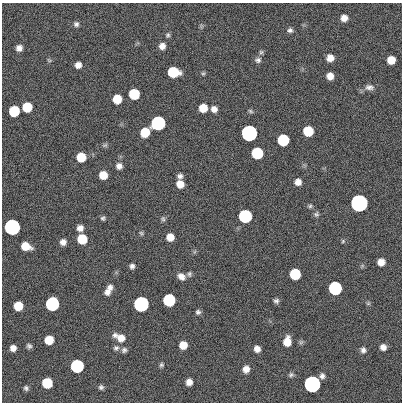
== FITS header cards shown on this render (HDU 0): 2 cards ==
NAXIS1  =                  400
NAXIS2  =                  400

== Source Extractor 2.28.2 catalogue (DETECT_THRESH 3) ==
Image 400 x 400 px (HDU 0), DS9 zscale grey, 1 PNG px = 1 image px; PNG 404 x 404 px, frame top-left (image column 1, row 400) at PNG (2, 3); no overlay
Background 1.03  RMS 34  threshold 101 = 3 sigma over >= 5 px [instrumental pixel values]
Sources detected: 87; all 87 listed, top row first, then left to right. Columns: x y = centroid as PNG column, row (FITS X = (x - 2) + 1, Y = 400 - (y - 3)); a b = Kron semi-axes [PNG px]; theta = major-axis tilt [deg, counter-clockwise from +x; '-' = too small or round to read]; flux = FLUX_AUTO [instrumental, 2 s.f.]
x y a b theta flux
344 18 6 6 - 1.6e+04
76 24 7 6 - 6.3e+03
290 30 7 6 - 6.3e+03
168 35 6 5 - 4.3e+03
162 46 7 7 - 1.4e+04
19 48 6 6 - 1.2e+04
261 52 6 5 - 3.9e+03
330 58 6 6 - 1.9e+04
49 60 7 3 -37 2.7e+03
258 60 9 7 17 7.3e+03
391 60 7 6 - 3.2e+04
78 65 6 6 - 1.3e+04
173 72 8 7 - 1.2e+05
203 73 5 5 - 3.3e+03
330 76 6 6 - 1.9e+04
369 87 12 8 -4 1.1e+04
134 94 7 7 - 1.2e+05
117 99 7 7 - 4.7e+04
27 107 7 7 - 7.2e+04
203 108 7 6 - 3.9e+04
214 109 7 6 - 1.3e+04
14 111 7 7 - 1.2e+05
250 111 7 4 -28 3.6e+03
158 123 7 7 - 1.0e+06
308 131 7 7 - 9.1e+04
145 132 7 7 - 4.9e+04
249 133 7 7 - 3.5e+06
283 140 7 7 - 2.1e+05
105 145 8 5 13 4.3e+03
257 153 7 7 - 1.8e+05
81 157 7 7 - 5.7e+04
119 166 7 7 - 1.1e+04
103 175 7 6 - 3.4e+04
180 176 6 5 - 7.4e+03
298 182 7 7 - 1.5e+04
180 184 7 7 - 2.3e+04
359 203 7 7 - 1.1e+07
310 206 5 5 - 3.9e+03
316 214 7 7 - 5.5e+03
245 216 7 7 - 5.4e+05
103 218 5 5 - 4.4e+03
163 219 7 6 - 4.4e+03
12 227 7 7 - 2.9e+06
80 228 7 6 - 1.3e+04
141 233 6 5 - 3.6e+03
170 237 6 6 - 2.6e+04
82 239 7 7 - 7.7e+04
343 241 5 5 - 3.0e+03
63 242 6 6 - 1.2e+04
26 246 8 6 -18 3.6e+04
381 262 6 6 - 2.0e+04
132 266 5 5 - 6.9e+03
189 274 7 6 - 5.1e+03
295 274 7 7 - 1.4e+05
181 277 9 7 -34 1.4e+04
110 287 7 6 - 8.4e+03
335 288 7 7 - 5.7e+05
107 292 9 8 - 1.2e+04
169 300 7 7 - 3.1e+05
276 301 6 5 - 5.8e+03
368 303 6 5 - 3.3e+03
52 304 8 7 - 6.1e+05
141 304 7 7 - 2.1e+06
18 306 7 7 - 5.0e+04
198 312 7 6 - 5.5e+03
120 337 13 7 -25 2.5e+04
49 340 7 7 - 4.8e+04
287 341 8 6 82 3.2e+04
301 342 7 5 46 3.9e+03
183 345 7 6 - 2.9e+04
29 346 5 4 - 5.3e+03
383 347 6 6 - 1.1e+04
13 348 6 5 - 1.3e+04
116 348 8 7 - 6.1e+03
257 349 6 6 - 1.3e+04
124 350 7 7 - 6.2e+03
363 350 7 7 - 7.6e+03
161 365 6 5 - 4.2e+03
77 366 7 7 - 5.2e+05
246 369 7 6 - 1.7e+04
291 375 7 6 - 4.9e+03
322 376 6 6 - 7.7e+03
189 382 6 6 - 1.5e+04
47 383 7 7 - 9.9e+04
312 384 7 7 - 5.5e+06
101 387 6 6 - 5.5e+03
26 388 5 5 - 5.3e+03